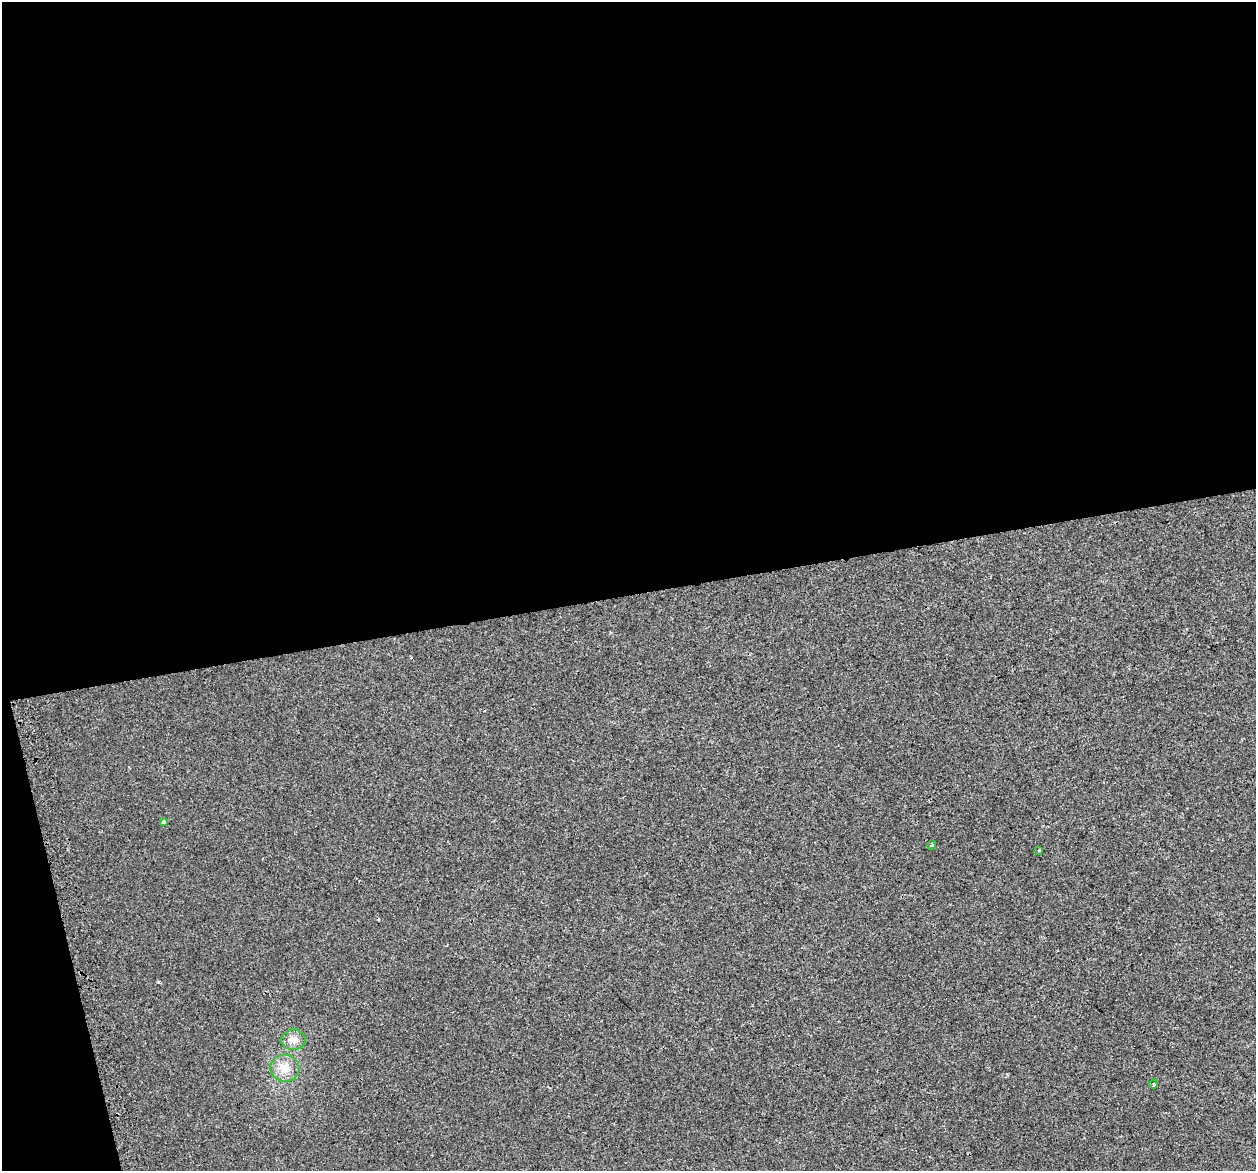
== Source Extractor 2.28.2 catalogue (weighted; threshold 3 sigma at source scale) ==
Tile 1 of 4 x 4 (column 1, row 1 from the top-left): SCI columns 30-1283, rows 3604-4772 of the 5073 x 4815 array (HDU 1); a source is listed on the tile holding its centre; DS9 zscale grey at full resolution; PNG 1258 x 1173 px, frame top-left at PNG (2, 2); each listed source drawn as its Kron ellipse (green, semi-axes under 4 px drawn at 4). Shown black and unused: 53% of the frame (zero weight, under 2 of 3 exposures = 2% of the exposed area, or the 3 px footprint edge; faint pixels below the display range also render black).
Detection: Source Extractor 2.28.2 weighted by HDU 2 'WHT'; one run over the whole footprint, this tile lists its part. Background 0.00221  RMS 0.0046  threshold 0.0207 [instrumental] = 3 sigma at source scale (4.5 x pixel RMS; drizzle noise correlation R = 1.50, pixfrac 1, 0.0396/0.0396 arcsec/px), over >= 5 px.
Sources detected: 6; all 6 listed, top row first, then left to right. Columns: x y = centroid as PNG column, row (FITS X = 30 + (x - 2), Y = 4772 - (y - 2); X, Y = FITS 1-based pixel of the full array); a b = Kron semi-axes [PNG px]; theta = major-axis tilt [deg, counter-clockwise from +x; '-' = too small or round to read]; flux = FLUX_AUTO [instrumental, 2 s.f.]
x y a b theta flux
163 822 3 3 - 1.1
932 845 5 3 - 0.45
1039 850 3 3 - 1.2
293 1040 12 10 4 3.7
285 1068 14 13 - 6.1
1154 1084 5 3 - 0.46